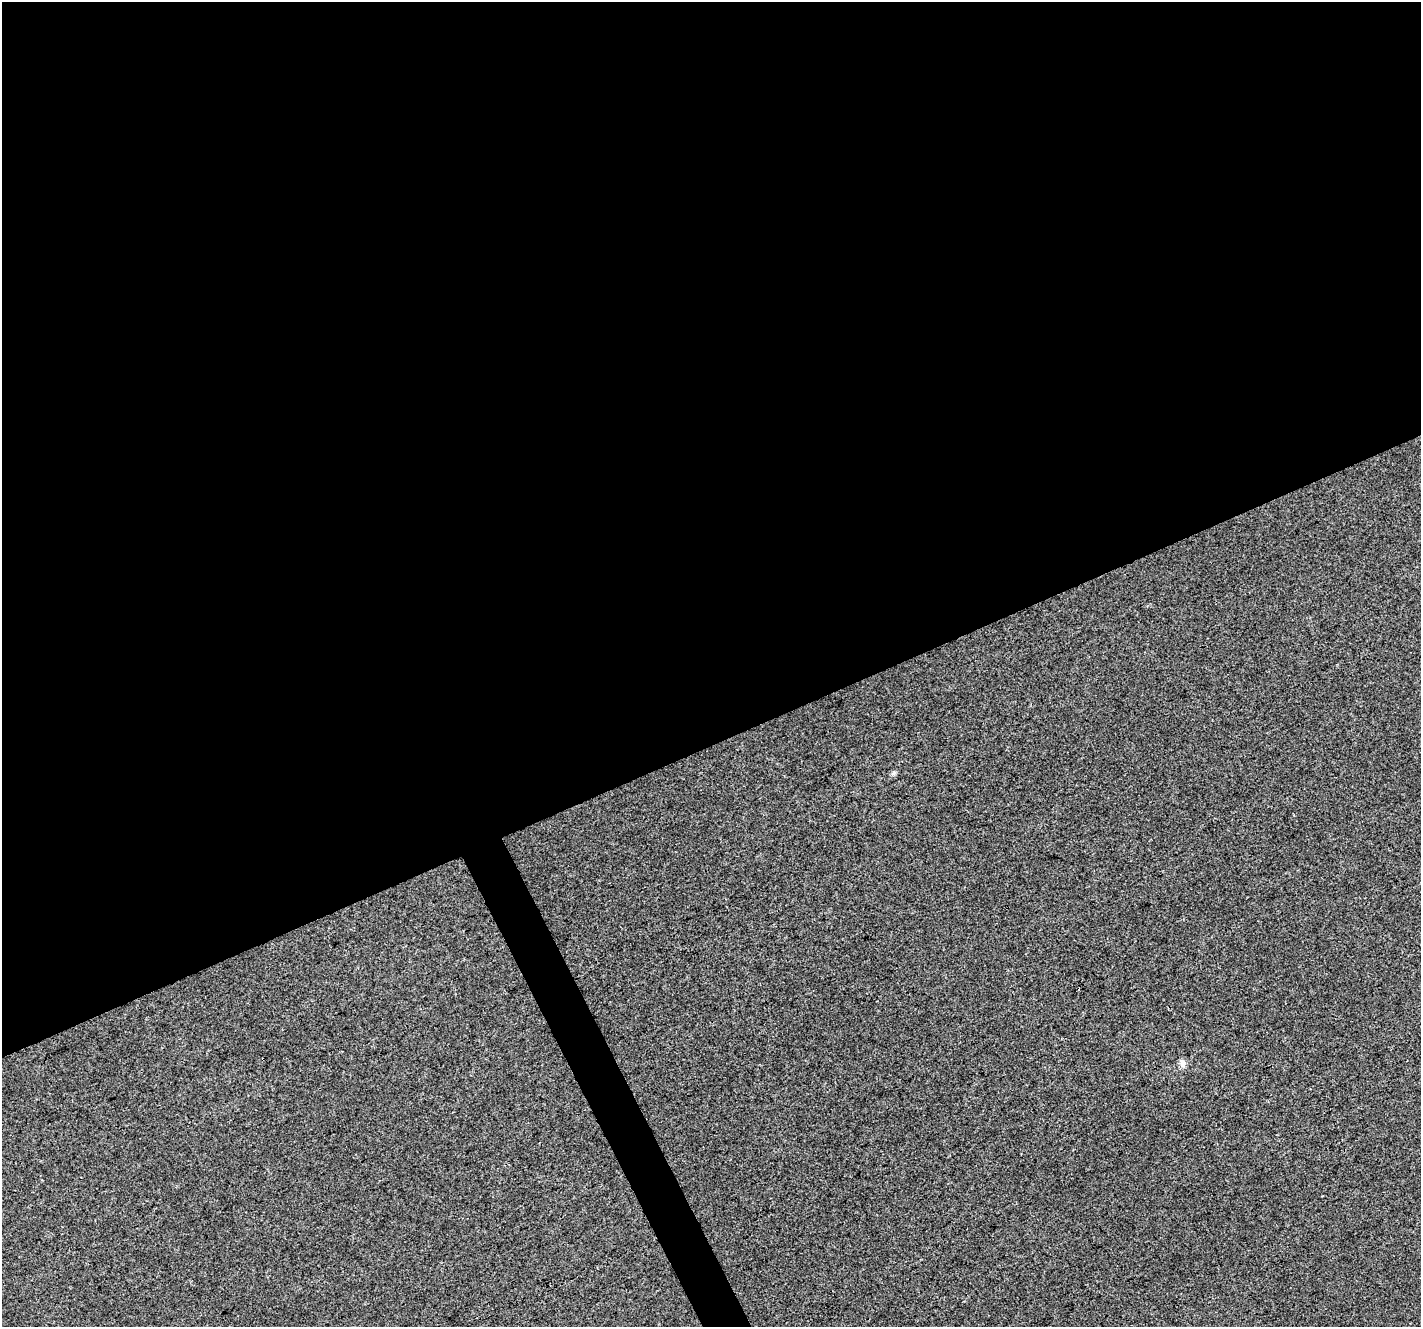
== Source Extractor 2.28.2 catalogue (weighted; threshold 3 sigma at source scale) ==
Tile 2 of 4 x 4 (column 2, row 1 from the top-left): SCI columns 1421-2839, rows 4127-5451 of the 5679 x 5544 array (HDU 1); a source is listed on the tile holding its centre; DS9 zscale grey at full resolution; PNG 1423 x 1329 px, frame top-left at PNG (2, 2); no overlay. Shown black and unused: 57% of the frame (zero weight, under 3 of 4 exposures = <1% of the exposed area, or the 3 px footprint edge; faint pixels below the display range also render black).
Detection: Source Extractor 2.28.2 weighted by HDU 2 'WHT'; one run over the whole footprint, this tile lists its part. Background 0.00276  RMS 0.0037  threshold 0.0166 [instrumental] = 3 sigma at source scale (4.5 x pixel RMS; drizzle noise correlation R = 1.50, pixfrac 1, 0.0396/0.0396 arcsec/px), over >= 5 px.
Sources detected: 3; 1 cosmic-ray / hot-pixel residue — not listed; the other 2 listed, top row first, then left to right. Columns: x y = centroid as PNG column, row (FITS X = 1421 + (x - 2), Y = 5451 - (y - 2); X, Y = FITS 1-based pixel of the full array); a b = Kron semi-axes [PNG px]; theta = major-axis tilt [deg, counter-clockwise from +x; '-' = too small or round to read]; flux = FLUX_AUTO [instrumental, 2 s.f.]
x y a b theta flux
894 773 6 5 - 0.7
1183 1063 9 7 70 1.5